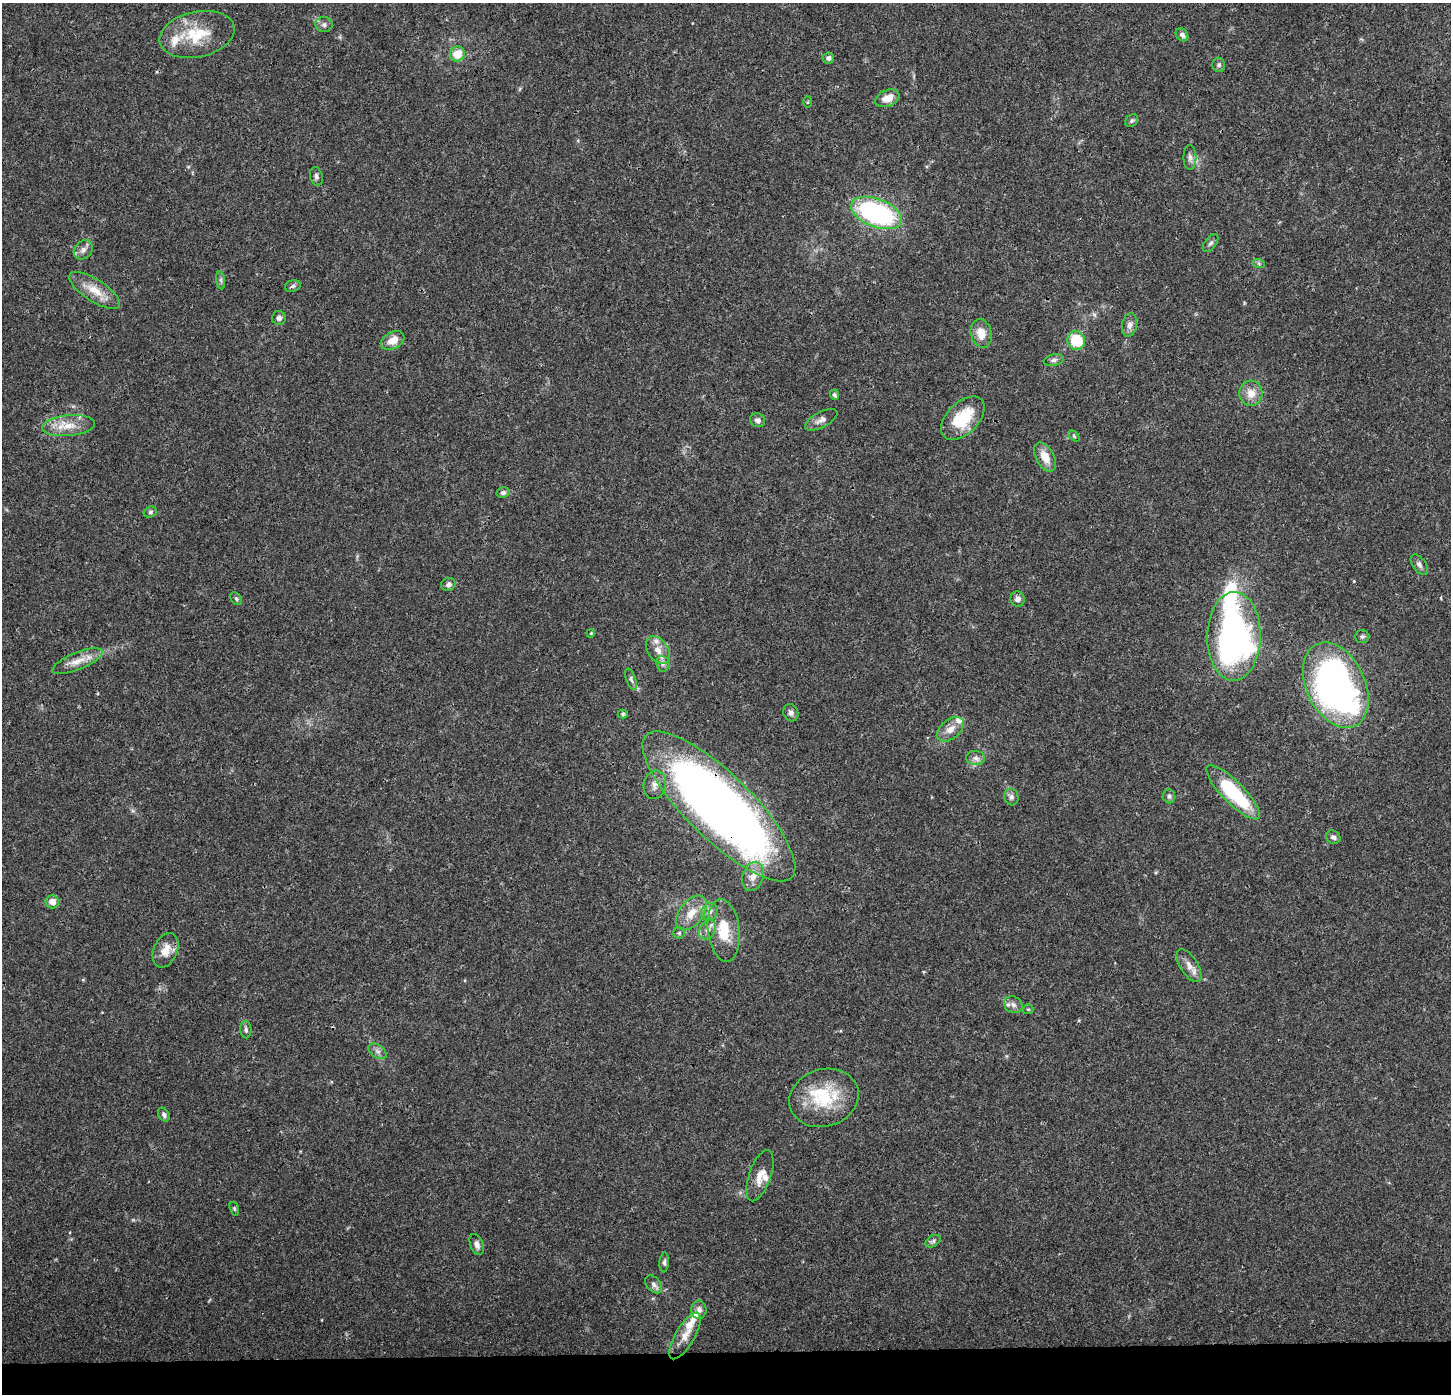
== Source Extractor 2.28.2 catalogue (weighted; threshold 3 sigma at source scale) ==
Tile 8 of 3 x 3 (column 2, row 3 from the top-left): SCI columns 1457-2905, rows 213-1604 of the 4354 x 4601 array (HDU 1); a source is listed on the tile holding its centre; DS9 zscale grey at full resolution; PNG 1453 x 1396 px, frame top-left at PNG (2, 3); each listed source drawn as its Kron ellipse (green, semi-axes under 4 px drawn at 4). Shown black and unused: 3% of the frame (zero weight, under 3 of 4 exposures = <1% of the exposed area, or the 3 px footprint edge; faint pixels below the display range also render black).
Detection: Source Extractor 2.28.2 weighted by HDU 2 'WHT'; one run over the whole footprint, this tile lists its part. Background 0.0374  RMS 0.0038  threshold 0.0172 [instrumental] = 3 sigma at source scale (4.5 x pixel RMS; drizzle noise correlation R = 1.50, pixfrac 1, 0.0396/0.0396 arcsec/px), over >= 5 px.
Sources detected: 87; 8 inside a brighter listed object's ellipse — not listed separately; the other 79 listed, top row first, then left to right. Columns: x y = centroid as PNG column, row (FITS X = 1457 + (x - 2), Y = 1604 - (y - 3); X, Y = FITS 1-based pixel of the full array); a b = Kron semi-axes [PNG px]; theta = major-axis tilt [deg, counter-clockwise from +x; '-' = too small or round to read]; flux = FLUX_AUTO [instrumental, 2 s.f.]
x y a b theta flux
324 25 8 7 - 1.5
197 34 38 22 12 16
1182 35 7 5 -51 1.4
457 54 7 7 - 7
828 58 5 5 - 1.6
1219 65 7 6 - 0.93
887 98 13 8 23 4.5
808 102 5 3 - 0.39
1132 121 7 5 44 0.77
1190 157 12 6 -90 1.6
316 176 9 6 -79 1.2
877 213 27 14 -21 62
1211 243 10 5 52 1.1
83 250 10 8 47 2
1259 264 6 4 -20 0.62
221 280 9 4 -82 0.93
293 286 8 6 17 0.89
94 290 29 11 -33 7.4
279 318 7 7 - 1.2
1129 325 12 7 79 2.2
981 333 14 10 -75 5.3
393 340 12 8 29 4.4
1076 341 9 8 - 15
1054 360 10 5 12 1.2
1251 393 12 11 - 4.6
834 395 5 4 - 0.64
963 418 26 15 45 16
757 420 7 7 - 1.5
821 420 18 7 29 2.2
69 426 26 10 5 6.8
1074 436 6 4 -46 0.46
1045 457 16 9 -61 5.5
503 493 6 5 - 1
150 512 7 5 17 0.77
1419 565 12 6 -53 1.4
448 584 7 6 - 1.2
236 599 7 5 -51 0.81
1018 599 7 7 - 1.7
591 633 4 3 - 0.39
1234 636 44 26 89 140
1362 637 7 6 - 0.92
658 650 15 10 -56 4
77 661 27 8 22 5.3
663 664 8 6 -84 1.3
631 679 11 5 -71 1
1336 685 45 29 -64 170
791 713 9 7 -65 1.4
623 714 5 4 - 0.59
950 729 15 9 39 3.8
976 758 9 7 -3 1.7
655 785 14 11 79 2.8
1233 792 36 11 -45 32
1169 796 7 6 - 0.91
1011 797 8 7 - 1.4
719 806 102 32 -44 380
1333 837 7 6 - 1.2
753 876 15 10 72 4
52 902 7 6 - 3.7
710 912 9 8 - 1.9
691 913 20 12 53 6.3
707 930 10 7 56 2
724 930 31 16 -83 13
679 933 5 5 - 0.66
166 950 18 12 67 5.1
1189 966 19 9 -58 3.3
1013 1005 10 8 -32 1.9
1028 1009 5 4 - 0.44
246 1030 9 5 -86 1
378 1051 10 6 -36 1.5
824 1098 35 28 18 21
164 1115 7 5 -59 1.2
760 1176 27 11 71 5.1
234 1209 7 4 -71 0.59
933 1241 8 5 32 0.94
477 1244 11 6 -68 1.5
664 1262 10 5 86 0.96
654 1284 10 6 -50 1.4
699 1310 9 7 -88 1.7
685 1336 26 9 60 4.6
Overlapping masked pixels (flux is a lower limit): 1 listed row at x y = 719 806